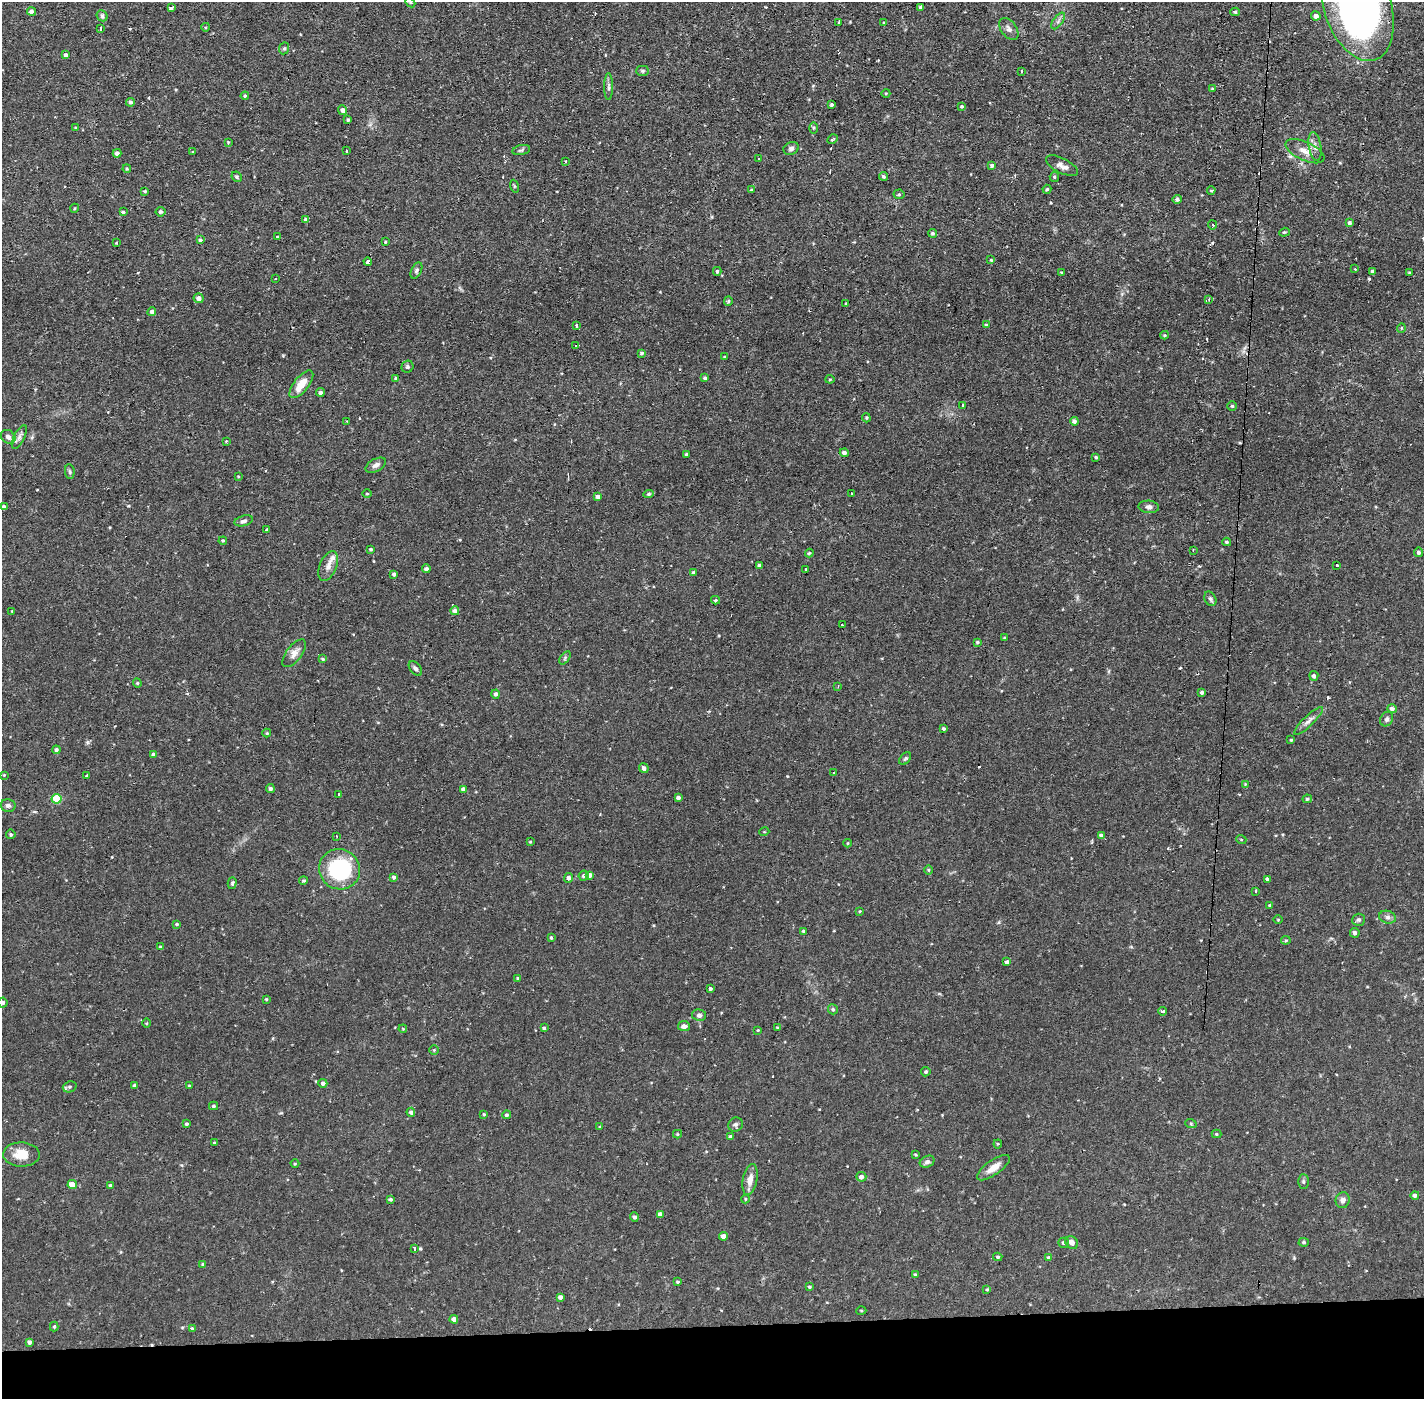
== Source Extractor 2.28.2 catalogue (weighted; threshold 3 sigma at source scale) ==
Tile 8 of 3 x 3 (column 2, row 3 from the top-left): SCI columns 1424-2845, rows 53-1449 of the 4268 x 4298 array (HDU 1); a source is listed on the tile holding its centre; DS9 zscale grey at full resolution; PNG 1426 x 1401 px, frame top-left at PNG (2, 2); each listed source drawn as its Kron ellipse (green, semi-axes under 4 px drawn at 4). Shown black and unused: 5% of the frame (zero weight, under 2 of 3 exposures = <1% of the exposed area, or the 3 px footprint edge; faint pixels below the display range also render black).
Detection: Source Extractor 2.28.2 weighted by HDU 2 'WHT'; one run over the whole footprint, this tile lists its part. Background 0.0738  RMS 0.006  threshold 0.0271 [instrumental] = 3 sigma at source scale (4.5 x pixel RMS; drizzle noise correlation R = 1.50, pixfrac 1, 0.05/0.05 arcsec/px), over >= 5 px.
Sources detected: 278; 18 cosmic-ray / hot-pixel residue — neither listed nor drawn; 1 inside a brighter listed object's ellipse — not listed separately; the other 259 listed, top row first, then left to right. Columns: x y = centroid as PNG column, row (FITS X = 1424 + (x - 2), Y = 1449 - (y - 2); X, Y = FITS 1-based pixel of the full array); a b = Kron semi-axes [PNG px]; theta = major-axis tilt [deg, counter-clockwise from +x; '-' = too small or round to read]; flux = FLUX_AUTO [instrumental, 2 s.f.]
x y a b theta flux
410 2 5 4 - 0.87
1357 6 57 33 -72 280
920 7 3 3 - 0.84
171 8 4 3 - 2.3
31 12 4 4 - 1.8
1235 12 5 4 - 0.99
102 16 6 5 - 1.2
1316 16 5 4 - 2.2
1058 21 9 4 55 1.6
839 22 3 2 - 0.65
884 23 4 3 - 0.66
206 27 4 3 - 0.54
101 29 4 3 - 2.4
1009 29 12 7 -53 2.5
284 48 6 5 - 1.1
66 55 4 4 - 2
642 71 6 5 - 0.97
1021 71 3 2 - 0.67
609 87 13 4 90 1.6
1212 89 4 3 - 0.57
886 93 4 3 - 0.49
245 96 4 3 - 0.7
131 102 4 4 - 1.3
832 105 3 3 - 0.94
962 106 4 4 - 0.81
342 110 5 4 - 2.1
348 120 4 3 - 0.72
76 128 4 3 - 0.71
814 128 6 4 89 0.82
833 139 5 3 - 1
228 142 3 3 - 0.49
1315 146 14 6 -81 3.3
791 148 8 6 24 1.8
521 150 9 5 13 1.2
347 151 3 2 - 0.76
1305 151 21 9 -25 5.9
193 152 3 3 - 0.42
117 153 4 4 - 1.9
759 159 3 2 - 0.8
566 161 3 3 - 0.97
992 166 3 3 - 1.2
1062 166 17 7 -27 3.3
127 169 4 3 - 0.59
883 176 4 4 - 1.1
237 177 5 4 - 0.89
1054 177 5 4 - 0.74
514 186 6 4 -72 0.69
1047 189 4 3 - 0.76
751 190 4 4 - 0.69
145 191 4 3 - 0.78
1211 191 4 3 - 0.69
899 194 5 5 - 0.96
1177 199 5 4 - 1.3
75 208 5 3 - 0.55
123 212 3 3 - 0.82
161 212 5 4 - 1.4
306 220 4 4 - 2.1
1349 223 4 4 - 1.3
1213 225 4 3 - 1.2
1284 232 5 4 - 0.79
932 233 4 4 - 1.1
278 237 3 3 - 2.2
200 240 4 4 - 1.2
117 242 3 3 - 1.9
385 242 3 3 - 0.56
991 260 3 3 - 0.5
368 262 4 3 - 5.8
1355 269 3 2 - 0.64
416 270 8 5 65 1.4
717 271 4 3 - 0.83
1372 271 4 4 - 1.3
1061 272 4 3 - 0.55
1409 272 4 3 - 0.49
276 279 3 2 - 0.7
199 298 5 4 - 2.7
1209 299 3 3 - 0.98
728 301 5 4 - 0.71
846 304 3 3 - 0.84
152 312 4 4 - 2.3
986 325 4 4 - 0.77
577 326 3 3 - 2.2
1401 328 5 3 - 0.44
1165 335 4 4 - 0.61
576 345 3 3 - 4.9
642 353 3 3 - 1.1
724 357 4 3 - 0.44
407 367 6 5 - 1.1
396 378 4 3 - 0.84
705 378 4 4 - 0.9
830 379 4 4 - 0.64
301 384 16 7 51 8.6
320 392 4 4 - 1.7
962 405 3 2 - 0.69
1232 406 5 5 - 0.83
866 418 5 4 - 0.73
347 421 3 2 - 0.52
1074 421 4 4 - 2.1
8 437 8 6 -41 2.3
19 437 13 5 63 2.3
226 441 4 3 - 0.47
844 453 4 4 - 1.7
687 454 3 3 - 1.3
1096 457 3 3 - 0.78
376 465 11 6 29 2.2
70 472 7 4 -83 0.95
238 476 4 3 - 0.49
367 494 5 3 - 0.51
649 494 5 4 - 1.1
851 494 3 3 - 1.7
598 497 4 4 - 2.4
4 507 4 4 - 2.2
1149 507 10 6 -5 2.3
244 521 9 5 14 1.7
267 530 4 3 - 1.9
223 541 4 4 - 0.58
1227 542 4 3 - 0.79
371 549 4 3 - 0.83
1193 550 2 2 - 0.42
1419 552 5 4 - 1.3
809 553 4 4 - 0.75
759 565 3 3 - 1.3
1336 565 3 3 - 1.3
328 566 16 8 67 4.1
426 569 4 4 - 1.5
806 569 3 2 - 0.89
693 573 4 3 - 0.93
394 574 3 3 - 1.2
1210 599 8 5 -61 1.4
715 600 4 4 - 0.7
12 611 3 3 - 0.4
455 611 4 4 - 2.3
842 625 3 3 - 3.8
1005 638 3 3 - 0.71
977 642 4 3 - 0.77
294 653 16 7 52 4.2
565 658 7 4 54 0.86
323 659 4 4 - 0.77
415 669 8 5 -50 1.5
1314 676 5 4 - 1.7
137 683 4 4 - 0.67
838 686 3 3 - 0.7
1202 692 4 3 - 1.4
496 694 4 4 - 1.5
1392 709 5 4 - 1.7
1387 719 7 6 - 1.6
1308 721 19 5 44 3
944 729 3 3 - 1.1
267 733 4 4 - 0.61
1291 740 3 3 - 0.52
56 750 4 4 - 1.5
153 754 3 3 - 0.87
905 758 7 5 47 1
644 768 5 4 - 2
834 772 3 2 - 0.72
4 775 4 3 - 0.53
87 776 3 3 - 1.6
1245 784 4 3 - 0.46
270 789 4 4 - 1.2
463 789 4 4 - 2.1
339 794 4 3 - 1.1
678 798 4 3 - 1.5
57 799 5 5 - 19
1307 799 4 3 - 0.87
8 806 7 6 - 2.1
764 832 5 3 - 0.49
11 834 5 5 - 1
336 836 3 2 - 0.64
1101 836 4 4 - 2
1241 839 5 3 - 0.47
530 842 3 3 - 0.6
848 843 4 3 - 0.48
340 869 21 20 - 55
929 870 4 3 - 0.58
590 875 4 4 - 1.6
584 876 5 5 - 1.3
394 877 4 4 - 1.3
569 878 5 4 - 2
1267 879 4 3 - 1.9
303 881 4 3 - 0.71
232 883 6 4 75 0.89
1256 891 3 2 - 0.44
1270 905 4 3 - 0.83
860 911 4 4 - 0.51
1387 917 8 6 -16 1.6
1278 920 4 3 - 0.48
1359 920 6 6 - 1.2
177 924 4 4 - 0.69
803 931 4 4 - 0.93
1355 933 5 4 - 1.7
551 938 4 3 - 0.79
1286 940 4 4 - 0.65
160 947 4 3 - 0.64
1007 962 3 3 - 1.5
518 978 4 3 - 0.59
710 989 3 3 - 1.1
266 999 3 3 - 0.66
3 1002 5 4 - 1.3
833 1009 5 5 - 0.97
1162 1011 4 3 - 3.6
699 1015 7 6 - 1.8
147 1023 4 3 - 0.51
684 1026 6 5 - 3.1
544 1028 3 3 - 1.1
777 1028 3 3 - 2.3
403 1029 4 3 - 0.47
758 1030 3 3 - 0.57
434 1050 4 4 - 0.71
926 1072 4 4 - 0.89
323 1083 4 4 - 1.6
135 1085 4 3 - 1.7
189 1086 3 3 - 0.51
70 1087 7 5 21 1.2
214 1106 4 3 - 0.94
411 1112 4 4 - 1.6
484 1114 3 3 - 0.7
506 1115 4 4 - 1.2
186 1124 4 3 - 0.98
1191 1124 6 4 -19 0.67
736 1125 7 7 - 1.4
599 1127 4 3 - 0.43
677 1134 4 4 - 0.63
1217 1134 5 4 - 0.7
730 1136 4 4 - 0.98
215 1143 4 3 - 0.83
998 1144 4 4 - 0.6
21 1154 18 12 -2 10
915 1155 4 3 - 0.63
927 1162 8 5 27 1.5
295 1164 4 3 - 0.53
993 1168 19 7 35 5.7
861 1177 5 5 - 2.1
750 1179 16 7 79 5.1
1303 1182 7 5 -89 1.1
72 1185 4 4 - 8.4
110 1185 4 4 - 0.75
1415 1195 4 4 - 1.6
390 1199 4 3 - 0.9
745 1199 4 4 - 0.61
1343 1200 8 7 - 2.5
660 1214 4 4 - 2.8
634 1217 5 4 - 1.5
724 1236 4 4 - 3.8
1072 1242 7 6 - 2.8
1304 1242 5 4 - 0.83
1064 1243 5 5 - 1.3
414 1249 4 3 - 2.8
998 1257 4 3 - 0.87
1048 1257 4 3 - 0.6
203 1265 4 3 - 0.89
915 1274 3 3 - 0.59
678 1282 3 3 - 0.65
809 1287 4 3 - 0.9
987 1289 4 3 - 0.53
560 1297 4 4 - 1.8
861 1310 5 3 - 0.54
454 1319 4 4 - 2.7
54 1327 5 4 - 0.75
192 1329 4 4 - 1
29 1342 4 4 - 1.6
Isophote crosses this tile's border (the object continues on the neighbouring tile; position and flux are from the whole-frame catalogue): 4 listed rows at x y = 410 2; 1357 6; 1235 12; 3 1002